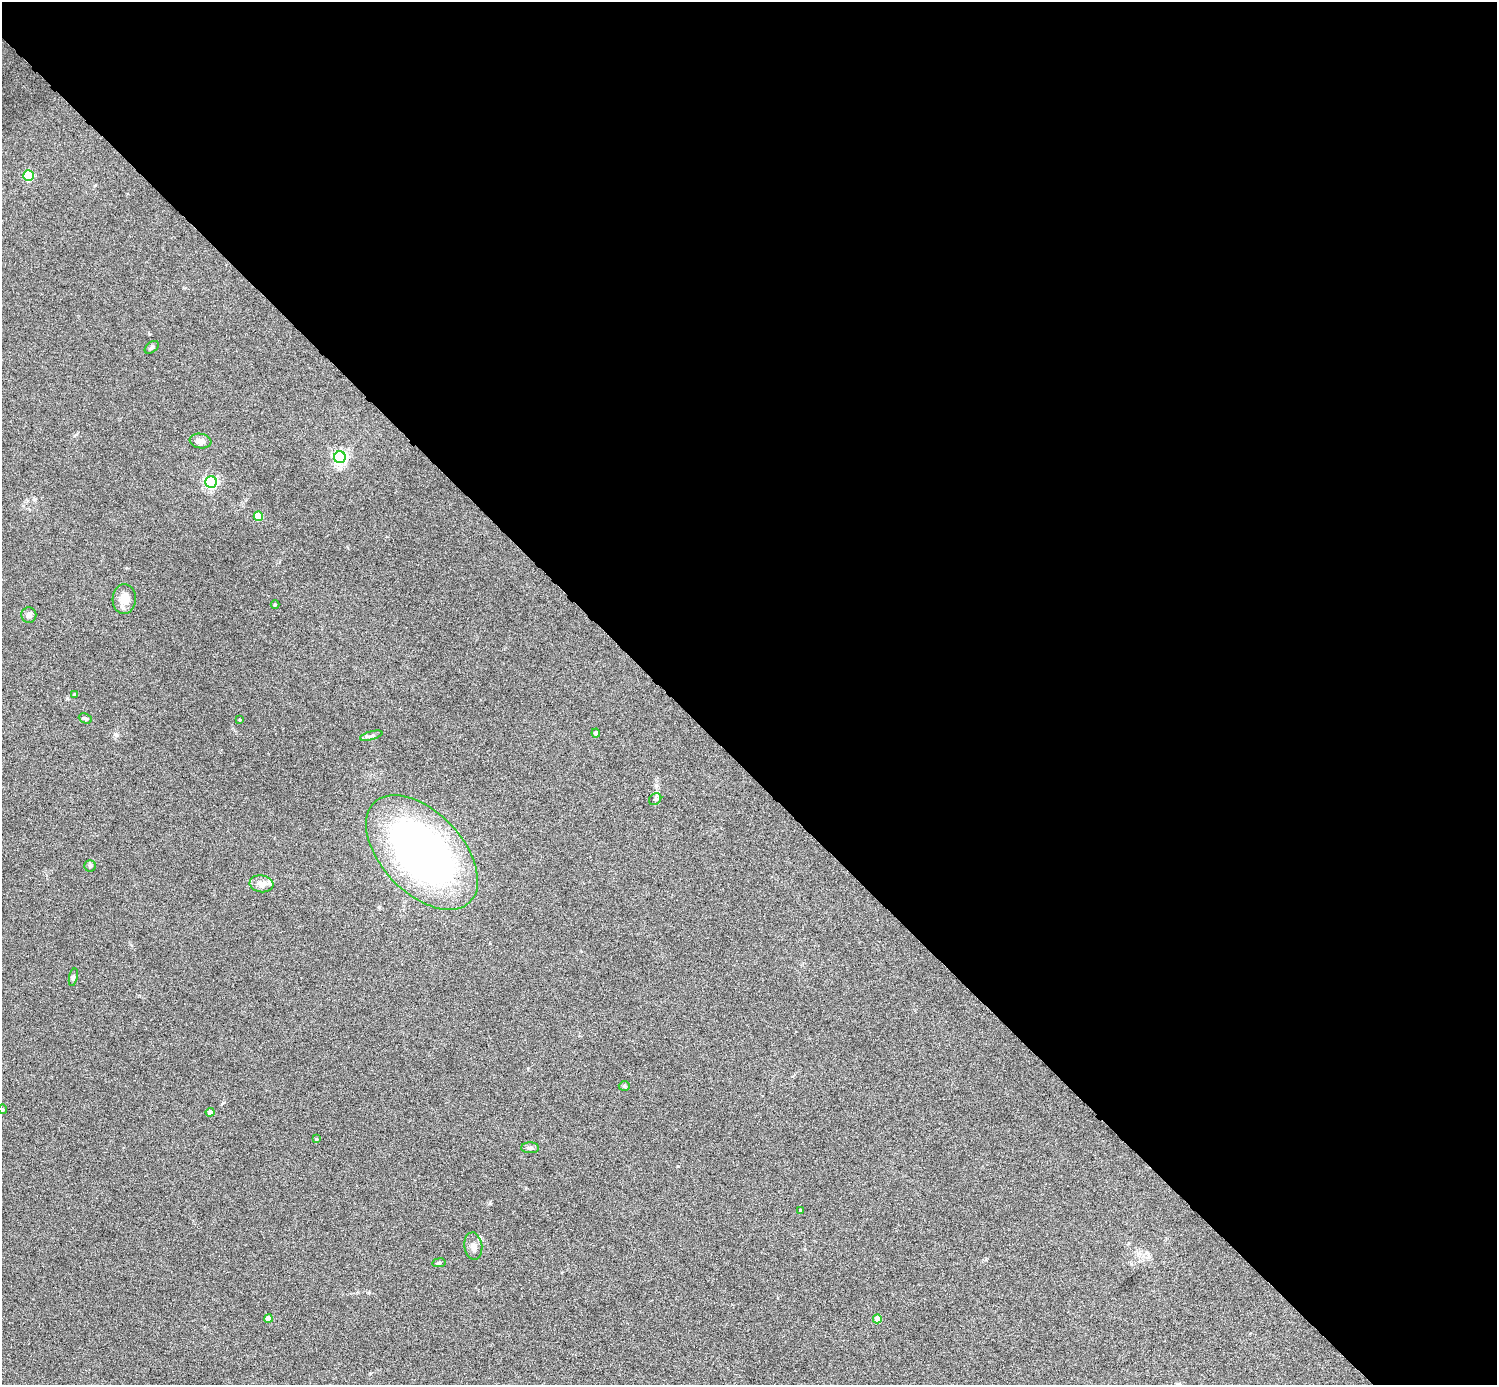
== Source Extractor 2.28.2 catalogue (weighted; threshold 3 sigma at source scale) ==
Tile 8 of 4 x 4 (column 4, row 2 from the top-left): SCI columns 4487-5981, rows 3063-4445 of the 5981 x 5981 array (HDU 1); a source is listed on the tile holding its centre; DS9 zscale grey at full resolution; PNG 1499 x 1387 px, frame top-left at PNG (2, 2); each listed source drawn as its Kron ellipse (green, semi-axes under 4 px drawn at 4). Shown black and unused: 55% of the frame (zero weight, under 4 of 8 exposures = <1% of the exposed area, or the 3 px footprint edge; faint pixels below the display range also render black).
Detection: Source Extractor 2.28.2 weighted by HDU 2 'WHT'; one run over the whole footprint, this tile lists its part. Background 0.0442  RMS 0.0039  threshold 0.0158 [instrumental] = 3 sigma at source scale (4.09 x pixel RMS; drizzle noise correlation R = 1.36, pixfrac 0.8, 0.05/0.05 arcsec/px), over >= 5 px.
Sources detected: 31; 2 inside a brighter listed object's ellipse — not listed separately; the other 29 listed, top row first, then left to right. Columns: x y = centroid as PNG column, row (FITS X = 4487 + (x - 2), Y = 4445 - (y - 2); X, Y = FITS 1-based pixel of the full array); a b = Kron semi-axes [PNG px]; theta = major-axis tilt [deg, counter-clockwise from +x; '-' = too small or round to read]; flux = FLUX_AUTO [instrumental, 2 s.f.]
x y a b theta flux
28 176 5 5 - 20
152 347 8 5 39 0.64
200 441 11 7 -7 1.7
340 457 6 6 - 87
211 482 6 5 - 64
258 516 5 4 - 7.3
124 599 15 11 87 4.2
275 605 4 3 - 0.32
29 615 7 7 - 1.3
74 694 4 3 - 0.55
85 718 7 4 -25 0.65
239 720 4 3 - 0.31
596 733 4 4 - 0.89
371 736 11 3 15 0.81
655 799 6 5 - 0.68
422 852 69 40 -46 170
90 866 5 5 - 0.62
261 884 12 8 -8 2.4
73 977 9 3 77 0.59
624 1086 5 5 - 0.56
2 1109 5 3 - 0.39
210 1112 4 4 - 1.5
316 1139 4 3 - 0.52
530 1148 9 5 0 0.82
800 1210 3 2 - 0.35
473 1246 14 9 -82 2.2
439 1263 7 3 9 0.42
268 1319 4 4 - 3.6
877 1319 4 4 - 3.7